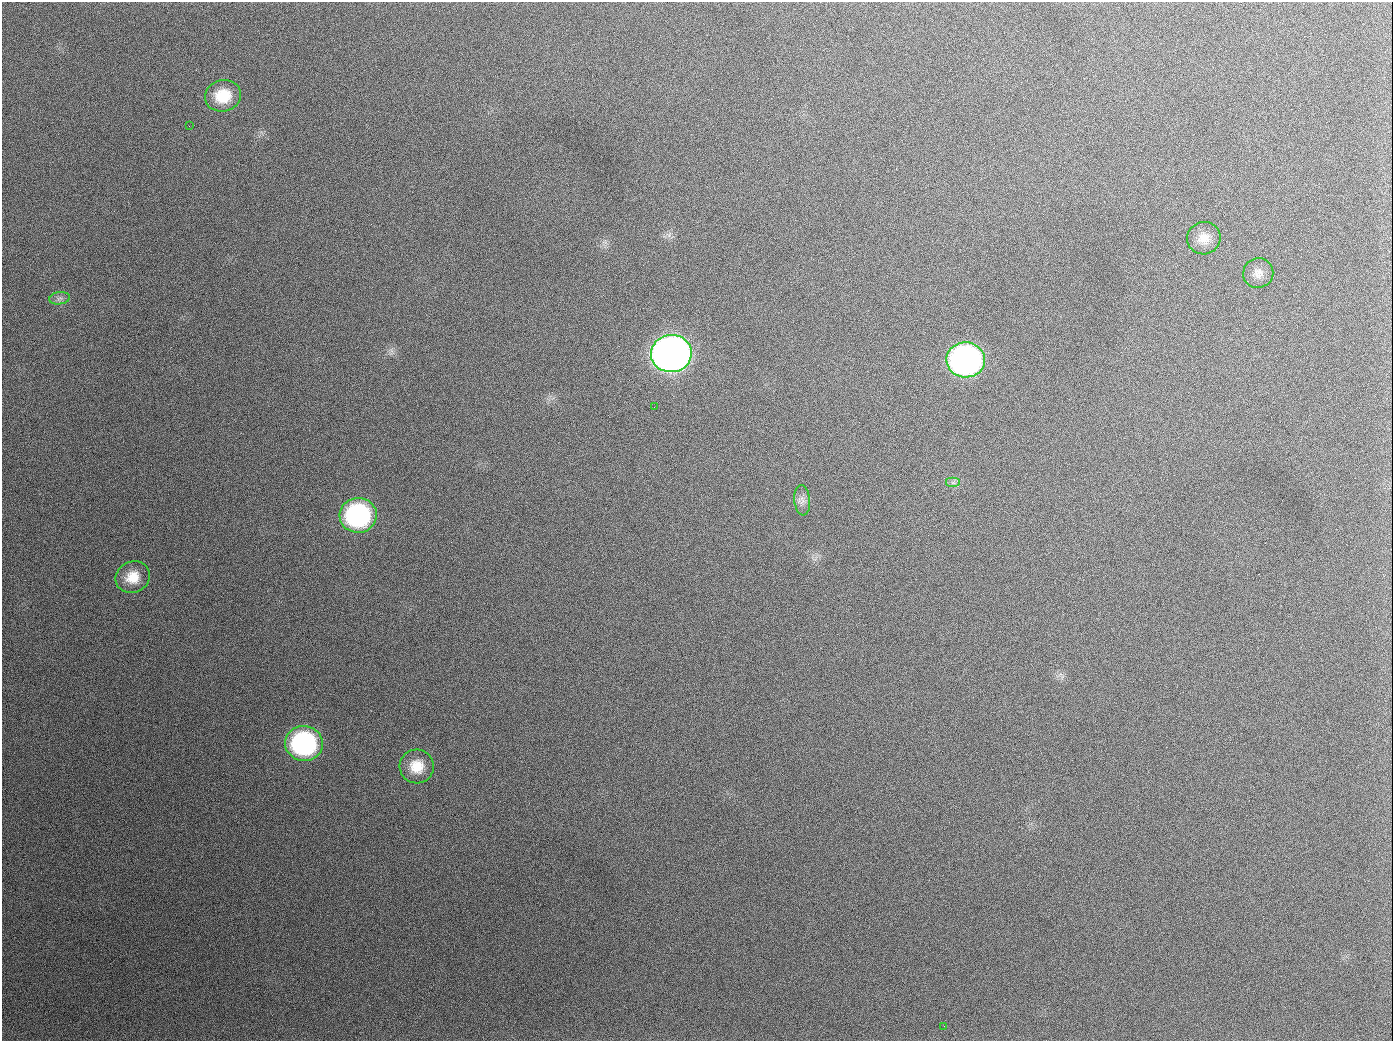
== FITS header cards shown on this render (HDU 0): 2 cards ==
NAXIS1  =                 1391
NAXIS2  =                 1039

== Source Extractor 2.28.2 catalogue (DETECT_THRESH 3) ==
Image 1391 x 1039 px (HDU 0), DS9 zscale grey, 1 PNG px = 1 image px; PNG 1395 x 1043 px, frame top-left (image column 1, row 1039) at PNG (2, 2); each listed source drawn as its Kron ellipse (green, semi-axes under 4 px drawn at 4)
Background 1780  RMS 76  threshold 229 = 3 sigma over >= 5 px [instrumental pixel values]
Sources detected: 15; all 15 listed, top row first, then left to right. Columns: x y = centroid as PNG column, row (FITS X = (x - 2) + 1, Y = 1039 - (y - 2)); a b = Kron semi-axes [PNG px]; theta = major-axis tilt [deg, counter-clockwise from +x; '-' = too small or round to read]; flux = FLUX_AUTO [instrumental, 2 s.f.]
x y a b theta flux
223 96 18 15 15 1.6e+05
189 126 3 2 - 7.0e+03
1204 238 17 16 - 7.3e+04
1258 273 15 15 - 5.1e+04
60 298 10 6 9 2.0e+04
671 354 20 18 5 4.8e+06
966 360 19 17 -4 2.1e+06
654 407 2 2 - 3.6e+03
953 483 7 5 0 1.4e+04
802 500 15 8 -85 3.1e+04
358 515 18 17 - 8.6e+05
133 577 17 15 26 1.0e+05
304 743 19 17 -3 8.8e+05
417 766 17 17 - 1.1e+05
944 1026 3 2 - 5.8e+03